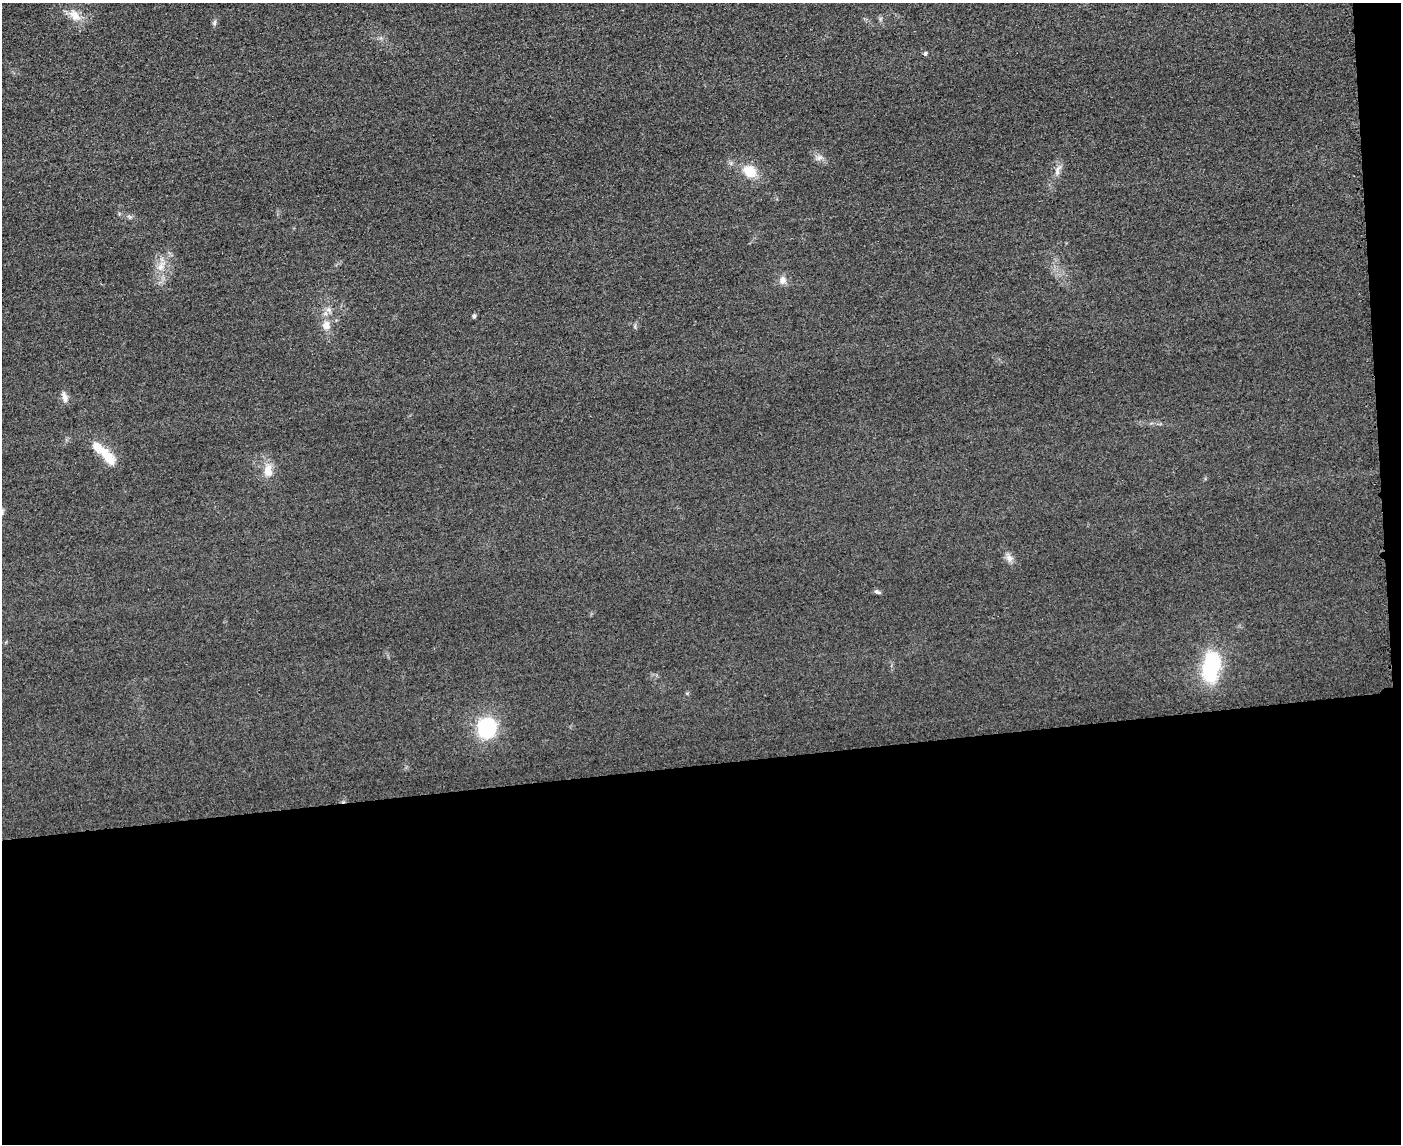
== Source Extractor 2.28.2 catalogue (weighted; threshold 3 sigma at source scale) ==
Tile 12 of 3 x 4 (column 3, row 4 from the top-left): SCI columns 3051-4449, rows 24-1165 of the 4592 x 4615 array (HDU 1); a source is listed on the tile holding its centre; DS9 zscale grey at full resolution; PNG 1403 x 1146 px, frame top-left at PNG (2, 3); no overlay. Shown black and unused: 34% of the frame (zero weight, under 3 of 4 exposures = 3% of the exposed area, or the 3 px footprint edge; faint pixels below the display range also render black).
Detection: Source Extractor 2.28.2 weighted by HDU 2 'WHT'; one run over the whole footprint, this tile lists its part. Background 0.0645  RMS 0.017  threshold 0.0772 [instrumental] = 3 sigma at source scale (4.5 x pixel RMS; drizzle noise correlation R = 1.50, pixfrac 1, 0.05/0.05 arcsec/px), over >= 5 px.
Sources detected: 19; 1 inside a brighter listed object's ellipse — not listed separately; the other 18 listed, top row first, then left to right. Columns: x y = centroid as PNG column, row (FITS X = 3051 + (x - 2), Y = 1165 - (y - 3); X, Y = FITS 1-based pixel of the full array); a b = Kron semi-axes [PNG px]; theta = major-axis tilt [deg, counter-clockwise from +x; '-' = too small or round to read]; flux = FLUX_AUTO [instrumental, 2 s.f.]
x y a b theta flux
75 15 16 11 -48 20
214 22 8 4 89 3.4
925 54 5 4 - 2.9
820 158 9 5 19 5.4
750 172 13 10 -36 36
1057 172 9 5 90 6.1
161 267 10 8 63 12
783 280 10 9 - 9.2
329 310 7 4 -19 4.1
474 316 5 4 - 3
326 325 9 8 - 14
65 397 15 6 -78 8.5
106 455 28 11 -51 35
268 471 17 11 86 21
1009 558 10 8 -66 8.2
877 592 8 5 -27 3.7
1211 667 31 17 81 130
486 727 20 18 77 110